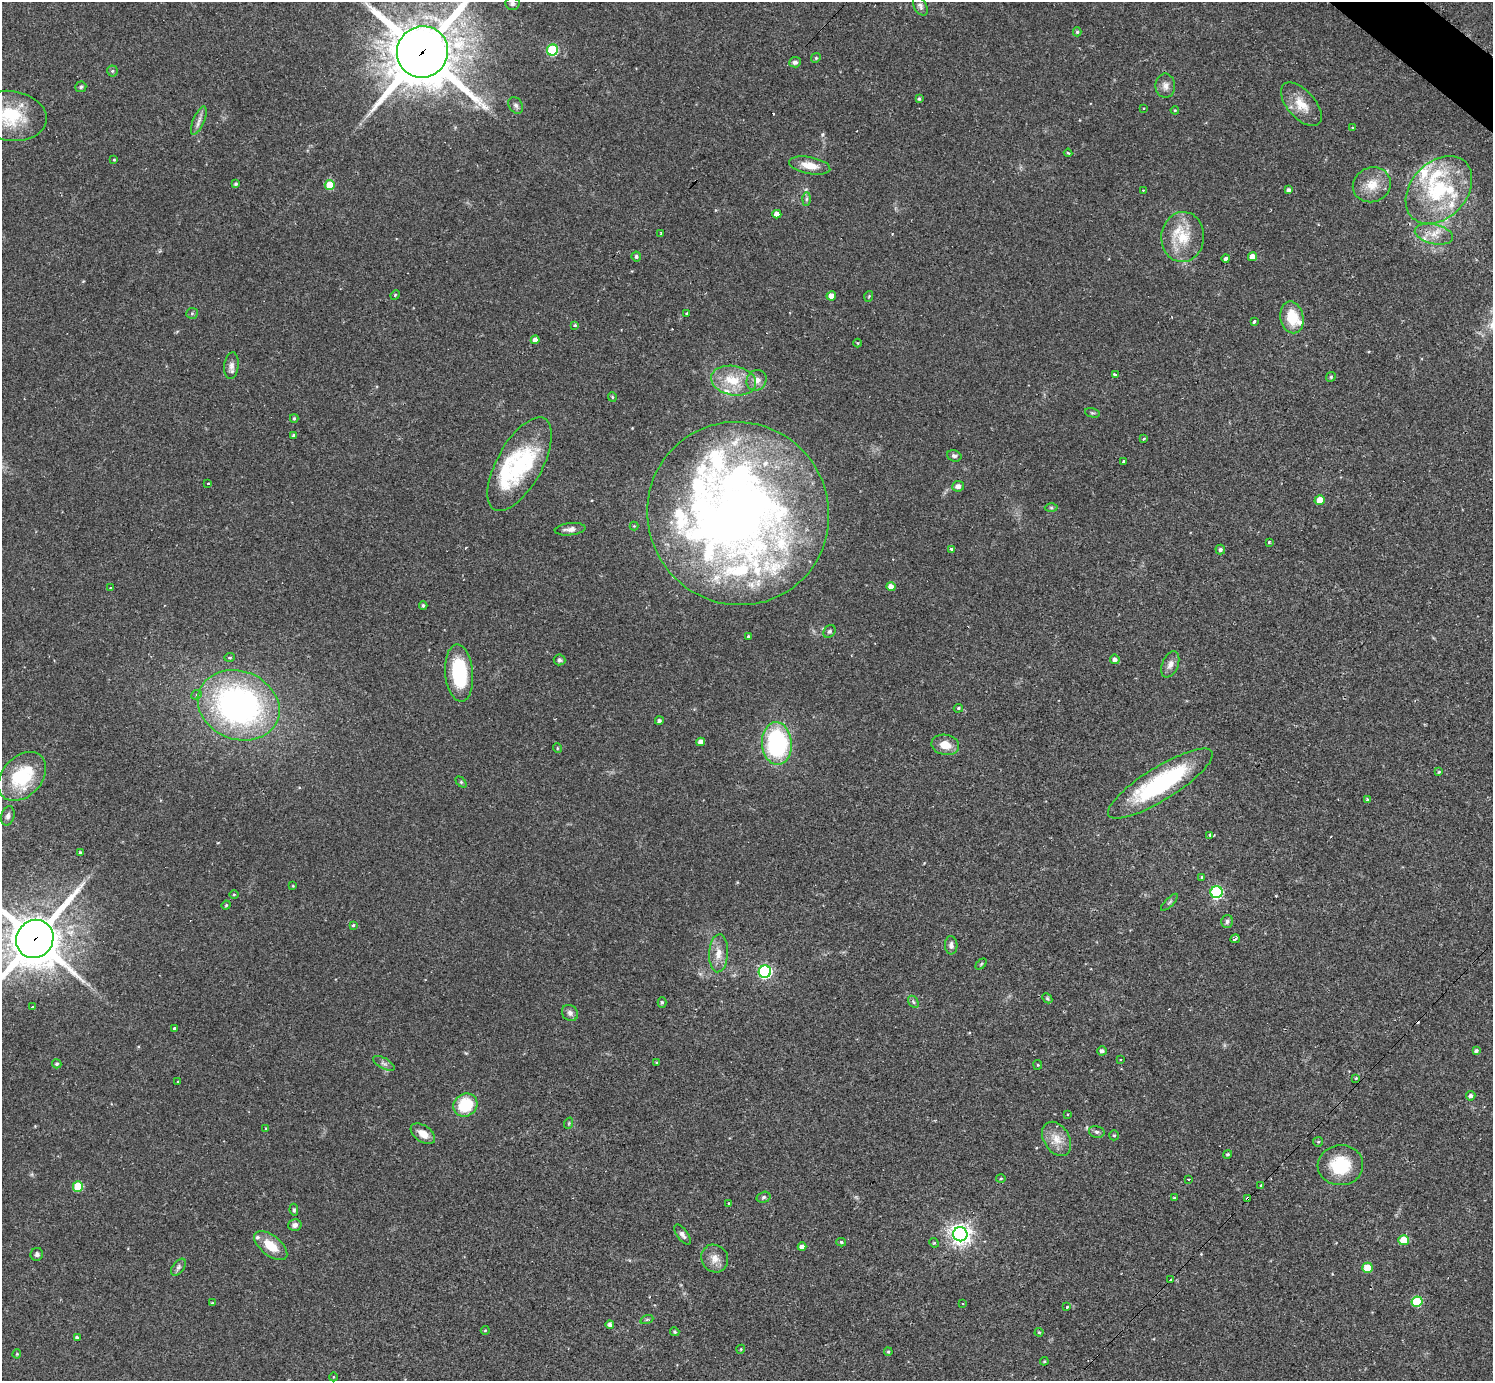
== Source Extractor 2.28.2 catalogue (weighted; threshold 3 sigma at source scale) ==
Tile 10 of 4 x 4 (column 2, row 3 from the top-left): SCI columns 1493-2983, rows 1675-3053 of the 5978 x 5982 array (HDU 1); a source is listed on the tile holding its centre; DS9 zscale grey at full resolution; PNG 1495 x 1383 px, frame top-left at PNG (2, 2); each listed source drawn as its Kron ellipse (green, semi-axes under 4 px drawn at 4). Shown black and unused: <1% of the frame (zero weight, under 2 of 3 exposures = <1% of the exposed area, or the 3 px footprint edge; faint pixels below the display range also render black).
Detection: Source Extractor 2.28.2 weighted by HDU 2 'WHT'; one run over the whole footprint, this tile lists its part. Background 0.061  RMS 0.0054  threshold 0.0243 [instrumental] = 3 sigma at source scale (4.5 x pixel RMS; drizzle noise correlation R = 1.50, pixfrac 1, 0.05/0.05 arcsec/px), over >= 5 px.
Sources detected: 192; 2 inside a brighter object's white glare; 4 cosmic-ray / hot-pixel residue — neither listed nor drawn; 14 inside a brighter listed object's ellipse — not listed separately; the other 172 listed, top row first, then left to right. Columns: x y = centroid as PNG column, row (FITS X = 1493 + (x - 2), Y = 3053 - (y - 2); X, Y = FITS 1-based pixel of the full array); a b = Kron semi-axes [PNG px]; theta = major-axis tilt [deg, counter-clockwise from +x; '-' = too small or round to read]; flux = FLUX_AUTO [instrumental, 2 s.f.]
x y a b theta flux
512 4 7 6 - 1.4
920 6 10 6 -63 1.7
1077 32 4 4 - 0.74
552 50 6 5 - 43
422 52 26 25 - 3000
816 58 5 4 - 0.68
795 62 6 5 - 1.9
112 71 5 5 - 0.84
1165 86 12 10 -90 3.3
81 87 5 5 - 0.95
919 99 4 3 - 0.77
1301 104 26 14 -48 10
516 105 9 6 -55 1.6
1144 109 3 2 - 0.55
1175 110 4 4 - 0.51
11 116 36 25 -8 26
199 121 15 5 67 2.7
1352 128 3 2 - 0.58
1068 153 4 2 - 0.48
114 160 4 3 - 0.46
810 165 21 8 -11 7.1
236 184 3 3 - 0.89
330 185 5 5 - 15
1372 185 19 17 22 9.8
1143 190 3 3 - 0.46
1288 190 4 3 - 1.8
1439 190 38 28 47 44
806 199 7 4 89 1.1
777 214 4 4 - 3.5
660 234 4 3 - 0.68
1434 234 19 10 -12 6.6
1183 237 25 21 86 18
636 256 5 5 - 1.2
1252 257 4 4 - 4
1226 258 4 3 - 3.5
395 295 5 4 - 0.48
831 296 4 4 - 4
869 296 5 3 - 0.48
192 313 6 5 - 0.8
687 313 3 3 - 4
1292 317 16 11 -78 15
1254 321 4 3 - 1.4
575 325 3 3 - 0.95
535 340 4 4 - 2.8
858 343 4 3 - 0.4
231 366 13 7 83 2.6
1115 375 4 3 - 2.6
1331 377 5 4 - 0.72
757 380 10 9 - 3.8
734 381 23 14 -11 15
612 397 5 4 - 0.65
1092 413 7 4 -14 0.82
294 418 4 3 - 0.73
294 435 3 3 - 1
1144 439 3 3 - 0.77
954 456 7 5 -17 1.3
1123 461 3 3 - 1.2
520 464 52 22 61 46
208 484 3 3 - 1.1
958 486 6 5 - 2.4
1320 500 5 4 - 8.9
1051 508 6 4 -1 0.81
738 513 92 90 -54 540
634 526 4 4 - 0.46
570 529 15 6 6 2.9
1269 542 4 3 - 0.83
952 549 3 3 - 6.3
1220 550 5 5 - 1.2
891 587 4 4 - 3.9
110 588 3 3 - 0.5
423 605 4 3 - 0.83
830 631 7 5 44 1.1
748 636 3 3 - 0.62
230 657 5 3 - 0.78
1115 659 5 4 - 1.9
560 660 6 5 - 1.2
1170 664 14 8 67 3.4
459 673 28 14 -85 34
197 695 5 4 - 0.98
239 705 42 34 -22 160
958 708 4 3 - 0.63
659 721 4 4 - 1.3
701 742 4 4 - 2.5
777 743 21 15 -87 67
945 745 14 10 -11 6.7
557 748 5 3 - 0.46
1439 772 4 3 - 0.51
22 776 28 20 47 34
461 782 6 4 -45 0.68
1160 784 61 16 32 68
1368 799 3 3 - 1.3
8 816 10 6 74 1.8
1210 835 3 3 - 0.96
80 853 3 3 - 0.86
1202 877 4 3 - 0.76
293 886 3 3 - 0.52
1217 892 6 6 - 68
234 895 4 3 - 0.51
1169 902 11 3 45 0.9
226 905 4 4 - 0.65
1227 921 6 5 - 1.2
353 925 4 3 - 0.61
35 939 19 18 - 2400
1235 939 5 2 - 1
951 945 9 6 -87 2.2
718 953 19 9 87 6.2
981 964 6 4 45 0.63
765 972 6 6 - 98
1047 998 6 4 -46 0.79
662 1002 5 4 - 0.99
913 1002 6 4 -59 0.91
32 1007 3 2 - 1.1
570 1013 8 7 - 2.2
174 1029 3 3 - 2.8
1102 1051 5 4 - 1.5
1476 1051 4 3 - 1.3
1120 1059 3 3 - 0.78
384 1063 12 5 -29 1.7
657 1063 4 3 - 0.49
57 1064 5 4 - 0.96
1038 1065 5 4 - 0.56
1356 1078 3 3 - 0.49
178 1082 4 2 - 0.4
1471 1096 4 4 - 1.5
465 1105 12 11 - 21
1068 1114 3 2 - 0.72
569 1123 6 3 72 0.54
266 1129 3 3 - 0.44
1097 1132 8 6 -13 1.4
423 1134 14 8 -35 5.5
1114 1135 5 4 - 0.72
1057 1139 18 12 -58 7.3
1318 1142 5 4 - 0.64
1227 1154 4 4 - 0.77
1340 1165 23 20 4 22
1001 1179 5 3 - 0.58
1188 1179 2 2 - 0.46
1261 1185 3 2 - 0.79
78 1186 5 5 - 20
764 1197 7 5 17 1
1174 1198 3 3 - 0.6
1248 1198 3 3 - 3.4
729 1204 4 3 - 0.64
294 1210 6 4 -81 0.94
295 1225 7 5 16 2.1
960 1234 7 7 - 320
682 1235 12 5 -53 1.8
1404 1240 5 5 - 15
841 1242 5 4 - 0.9
934 1243 5 4 - 0.56
271 1246 19 10 -39 11
802 1247 4 4 - 2.4
37 1254 6 6 - 1.2
715 1258 14 13 - 5
178 1267 9 5 53 1.5
1367 1268 5 5 - 13
1171 1280 3 3 - 3.8
1417 1302 5 5 - 25
212 1303 3 3 - 0.4
963 1303 3 2 - 0.51
1067 1307 3 3 - 2.1
647 1319 7 4 19 0.81
610 1324 4 4 - 1.6
485 1330 4 4 - 0.52
675 1332 5 4 - 0.72
1039 1332 4 4 - 0.53
77 1337 4 3 - 1
741 1349 5 3 - 0.5
888 1352 4 3 - 0.71
17 1354 4 4 - 0.54
1044 1361 4 4 - 0.58
333 1377 4 3 - 0.38
Overlapping masked pixels (flux is a lower limit): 3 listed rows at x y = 422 52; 35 939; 1248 1198
Isophote crosses this tile's border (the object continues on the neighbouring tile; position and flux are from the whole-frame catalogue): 3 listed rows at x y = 422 52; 11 116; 35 939